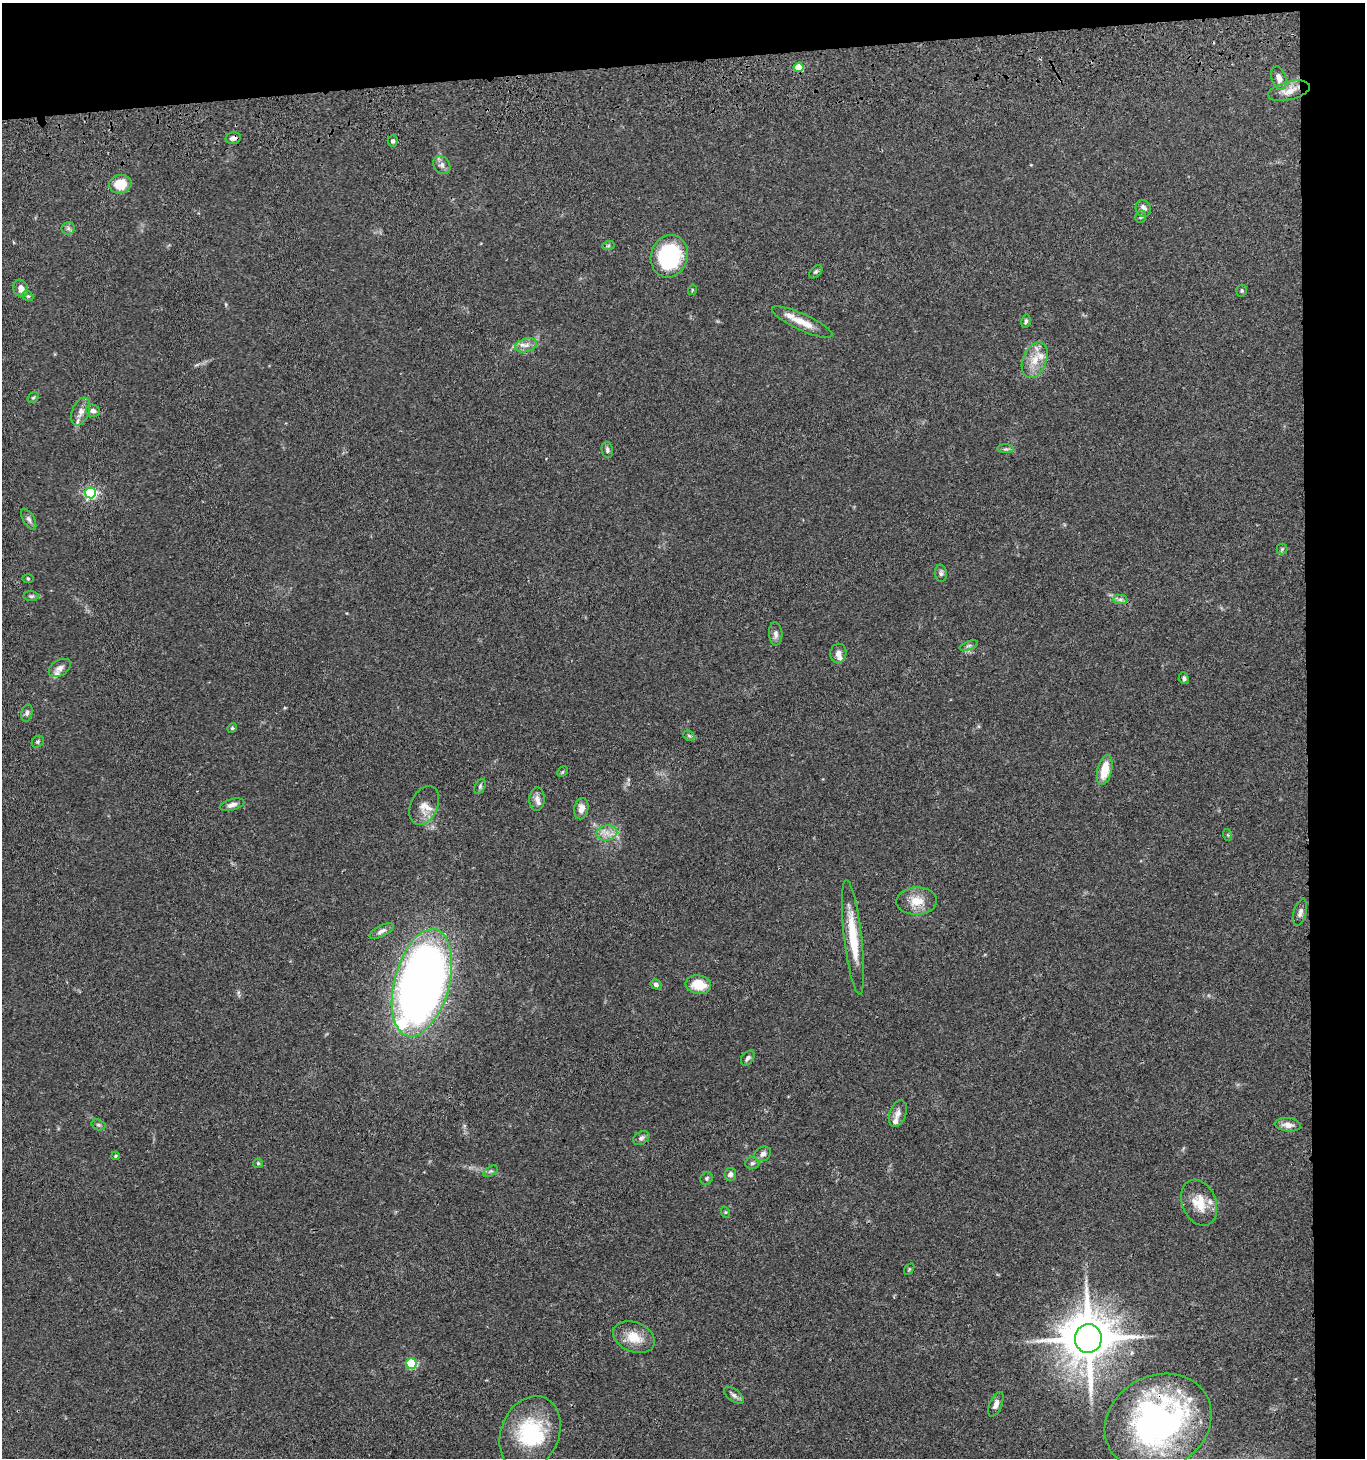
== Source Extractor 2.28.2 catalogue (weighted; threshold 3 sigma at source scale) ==
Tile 3 of 3 x 3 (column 3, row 1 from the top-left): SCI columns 2923-4285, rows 3028-4483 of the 4423 x 4599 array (HDU 1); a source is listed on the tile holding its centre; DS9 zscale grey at full resolution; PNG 1367 x 1460 px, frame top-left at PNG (2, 3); each listed source drawn as its Kron ellipse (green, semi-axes under 4 px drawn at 4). Shown black and unused: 8% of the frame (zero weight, under 3 of 4 exposures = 6% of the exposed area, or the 3 px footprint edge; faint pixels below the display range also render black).
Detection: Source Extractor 2.28.2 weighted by HDU 2 'WHT'; one run over the whole footprint, this tile lists its part. Background 0.0849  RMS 0.0062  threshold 0.0277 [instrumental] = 3 sigma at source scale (4.5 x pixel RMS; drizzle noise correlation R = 1.50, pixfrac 1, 0.05/0.05 arcsec/px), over >= 5 px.
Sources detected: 89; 1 inside a brighter object's white glare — neither listed nor drawn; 8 inside a brighter listed object's ellipse — not listed separately; the other 80 listed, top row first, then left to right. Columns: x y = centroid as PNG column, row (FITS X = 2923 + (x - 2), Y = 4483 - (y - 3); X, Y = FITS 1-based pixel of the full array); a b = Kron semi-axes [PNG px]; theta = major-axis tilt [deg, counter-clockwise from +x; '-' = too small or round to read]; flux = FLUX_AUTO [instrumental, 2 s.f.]
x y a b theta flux
799 67 5 4 - 17
1279 78 12 7 -72 4.4
1289 91 21 9 14 6.6
233 138 8 5 14 2.5
393 141 5 5 - 1.5
442 165 10 8 -51 2.5
120 184 11 9 11 13
1143 208 8 7 - 3.6
1141 217 6 5 - 1.1
68 228 6 6 - 1.5
608 246 6 4 19 0.82
669 256 21 18 72 57
816 272 8 5 45 1.1
21 288 9 7 -68 4.2
692 290 5 3 - 0.58
1242 291 6 5 - 0.92
28 296 6 4 -40 0.87
1026 321 7 4 79 1.1
802 322 33 8 -24 9.6
526 345 11 6 15 3.3
1035 360 19 11 67 9.4
33 398 6 5 - 0.84
93 411 7 6 - 2.1
81 412 15 8 68 4.2
1006 449 8 4 0 1.3
607 450 8 5 -79 1.7
90 493 5 5 - 87
29 519 11 5 -60 2.1
1282 549 5 5 - 0.97
941 573 8 6 -81 1.7
28 578 5 4 - 0.66
31 596 7 5 0 1.2
1120 599 7 4 0 1.6
776 634 11 6 -86 2.4
969 646 9 3 21 1.1
838 653 9 8 - 3
60 668 12 7 32 3.3
1184 678 6 5 - 1.5
27 713 9 5 75 1.5
232 728 5 4 - 0.81
689 736 6 4 -42 0.95
38 742 6 5 - 0.97
1105 770 15 7 77 13
562 772 6 4 46 0.82
480 786 8 5 64 1.2
537 799 12 7 86 3
232 805 12 5 16 2.7
424 805 20 13 65 6.7
581 809 11 7 80 4.3
607 833 10 7 9 4.4
1228 835 6 4 -71 0.73
917 901 20 13 2 10
1300 912 13 6 75 2.5
382 931 13 5 28 2.5
853 937 58 9 -83 22
422 983 55 27 75 630
656 984 5 5 - 1.8
698 985 13 9 -8 14
748 1058 8 5 53 1.9
898 1114 14 8 70 3.5
98 1125 7 5 -20 1.3
1288 1125 13 7 -7 4
641 1138 9 6 34 1.9
763 1154 8 7 - 2.6
116 1156 4 3 - 0.7
258 1163 5 5 - 0.76
752 1163 7 6 - 1.5
491 1171 8 4 30 1.2
730 1175 6 6 - 2.4
707 1178 6 5 - 1.2
1199 1203 24 17 -68 13
725 1212 6 3 -71 0.63
909 1269 6 3 54 0.64
634 1337 22 14 -22 12
1088 1339 14 13 - 3100
411 1363 5 5 - 45
734 1395 11 6 -37 2.1
996 1404 13 6 67 2.9
1158 1422 55 46 29 200
530 1433 38 29 67 45
Overlapping masked pixels (flux is a lower limit): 3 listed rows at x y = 233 138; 1088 1339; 1158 1422